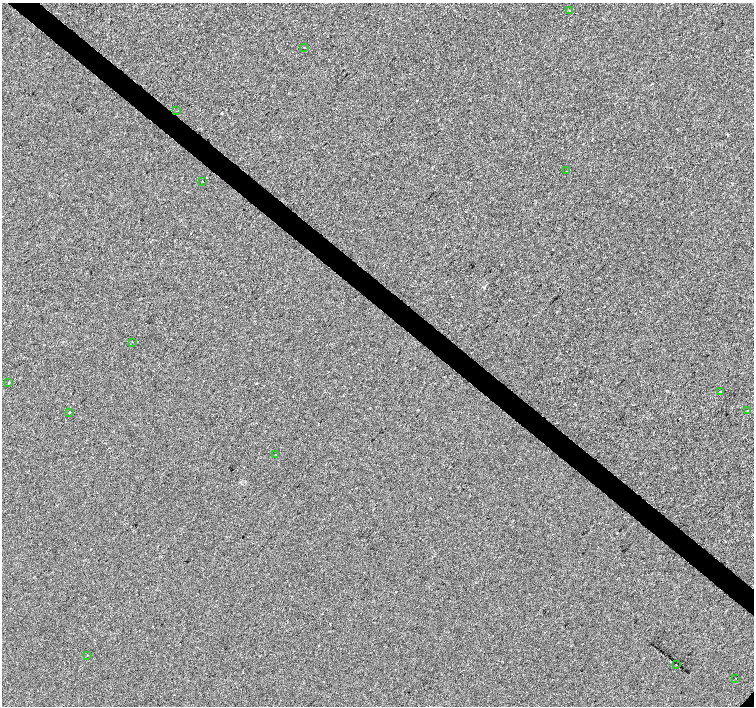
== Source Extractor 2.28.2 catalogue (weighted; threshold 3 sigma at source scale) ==
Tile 11 of 4 x 4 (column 3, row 3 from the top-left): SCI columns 3005-4507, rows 1575-2981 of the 6014 x 6028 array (HDU 1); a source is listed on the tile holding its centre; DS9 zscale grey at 2 x 2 block average (1 PNG px = mean of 2 x 2 image px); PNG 756 x 708 px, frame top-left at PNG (2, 3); each listed source drawn as its Kron ellipse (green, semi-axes under 4 px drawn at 4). Shown black and unused: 4% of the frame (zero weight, under 2 of 3 exposures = <1% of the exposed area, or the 3 px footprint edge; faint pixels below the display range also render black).
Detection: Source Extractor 2.28.2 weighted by HDU 2 'WHT'; one run over the whole footprint, this tile lists its part. Background -4.46e-04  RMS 0.0042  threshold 0.0187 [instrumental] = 3 sigma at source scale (4.5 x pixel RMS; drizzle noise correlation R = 1.50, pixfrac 1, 0.0396/0.0396 arcsec/px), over >= 5 px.
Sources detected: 18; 4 cosmic-ray / hot-pixel residue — neither listed nor drawn; the other 14 listed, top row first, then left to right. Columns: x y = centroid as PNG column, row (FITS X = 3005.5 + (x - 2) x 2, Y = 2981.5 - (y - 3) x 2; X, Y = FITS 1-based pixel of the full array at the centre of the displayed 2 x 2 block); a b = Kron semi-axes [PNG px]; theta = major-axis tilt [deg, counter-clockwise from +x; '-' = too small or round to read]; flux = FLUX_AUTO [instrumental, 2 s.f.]
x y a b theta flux
570 10 2 2 - 0.57
304 48 2 2 - 3.3
177 111 2 2 - 0.42
567 171 2 2 - 4
203 181 2 2 - 0.54
132 342 2 2 - 0.72
8 383 2 2 - 0.58
721 391 2 2 - 0.55
748 411 2 2 - 0.41
70 412 2 2 - 2.1
276 454 2 2 - 0.87
87 655 2 2 - 1
676 665 2 2 - 0.51
735 678 2 2 - 0.57
Diffuse or blended objects may show on this block-average render without a row.